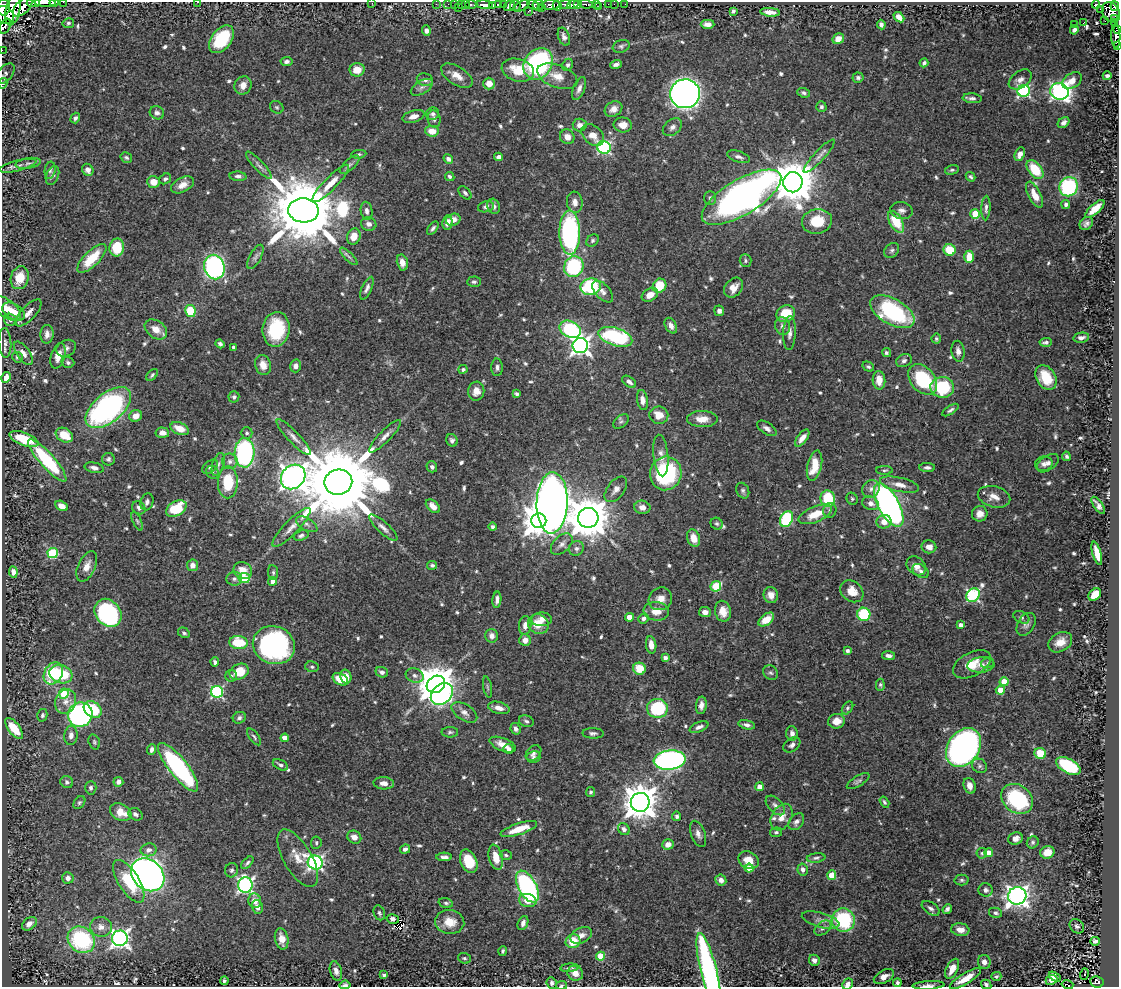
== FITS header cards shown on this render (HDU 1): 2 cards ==
NAXIS1  =                 1117
NAXIS2  =                  985

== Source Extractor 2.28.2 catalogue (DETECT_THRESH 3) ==
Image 1117 x 985 px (HDU 1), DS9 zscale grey, 1 PNG px = 1 image px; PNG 1121 x 989 px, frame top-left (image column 1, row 985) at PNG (2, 2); each listed source drawn as its Kron ellipse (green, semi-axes under 4 px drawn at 4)
Background 0.368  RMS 0.013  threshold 0.0383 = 3 sigma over >= 5 px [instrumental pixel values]
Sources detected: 686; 1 with non-positive FLUX_AUTO (blend fragments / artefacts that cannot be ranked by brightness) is neither listed nor drawn; of the other 685, the 500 brightest by FLUX_AUTO listed and drawn (185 fainter detections omitted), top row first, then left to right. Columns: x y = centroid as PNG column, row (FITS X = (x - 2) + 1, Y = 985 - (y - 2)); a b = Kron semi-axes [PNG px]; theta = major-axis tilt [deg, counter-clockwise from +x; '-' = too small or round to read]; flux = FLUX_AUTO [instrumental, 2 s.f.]
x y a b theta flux
63 2 2 2 - 13
197 2 2 2 - 3
33 3 7 3 1 180
45 3 11 3 -2 370
54 3 4 2 - 170
372 3 2 2 - 32
436 4 2 2 - 9.6
448 4 2 2 - 7.5
454 4 2 2 - 9.4
461 4 2 2 - 11
465 4 3 2 - 12
471 4 6 3 1 27
498 4 3 3 - 90
565 4 6 3 0 160
578 4 4 3 - 220
586 4 7 3 -4 100
596 4 2 2 - 9.6
608 4 2 2 - 5.8
614 4 2 2 - 8.3
625 4 2 2 - 4.3
484 5 8 4 -4 610
493 5 4 3 - 99
504 5 4 2 - 38
533 5 7 4 -26 200
538 5 6 5 - 80
551 5 9 5 -1 750
573 5 6 4 16 400
1096 5 4 3 - 20
509 6 6 4 34 140
515 6 5 5 - 150
522 6 9 4 35 380
557 6 5 2 - 110
599 6 2 2 - 7.3
1115 6 5 3 - 99
23 7 12 6 45 640
3 8 8 6 73 730
459 8 2 2 - 1.9
542 8 3 2 - 100
1100 9 2 2 - 5.9
13 10 15 7 77 1300
528 11 3 2 - 11
733 11 4 3 - 2
770 12 10 4 -4 6.4
1111 12 11 8 -58 310
5 15 10 8 -41 940
899 17 6 4 -43 6
1115 19 3 3 - 17
1105 21 2 2 - 4.3
68 23 5 5 - 1.6
1083 23 4 2 - 8.7
1115 23 3 3 - 24
708 24 7 4 -1 5.1
881 24 5 4 - 2.3
1075 24 2 2 - 2.9
5 26 8 5 65 140
1118 29 4 2 - 65
1074 30 5 4 - 3.2
426 31 5 4 - 3.4
1116 36 12 4 -88 190
564 37 9 5 -69 3.1
221 39 16 10 52 43
838 39 6 5 - 5.8
621 46 8 6 19 2.2
1118 46 3 2 - 10
2 50 2 2 - 4.1
286 62 6 4 3 2.6
924 63 4 4 - 2
538 64 17 13 53 150
616 64 6 4 18 2.7
568 65 6 5 - 2.3
357 70 7 6 - 12
518 70 16 11 -16 21
5 74 12 7 50 2.6
457 76 18 9 -32 8.7
557 76 21 11 -20 12
1107 76 4 4 - 2.4
858 78 5 5 - 2
1020 79 13 8 35 4.8
425 80 8 6 -9 3
1072 81 11 7 33 8.8
3 83 5 4 - 1.9
489 84 6 6 - 7.9
243 85 9 8 - 6.5
422 87 12 6 31 3.8
579 89 12 6 69 4.1
1024 91 6 6 - 130
1059 91 9 8 - 280
804 93 6 4 -21 2
685 94 15 14 - 510
972 98 9 5 -5 2.8
277 107 7 6 - 1.7
821 107 5 5 - 1.9
613 109 9 7 29 5.4
157 113 7 6 - 3.1
433 114 6 6 - 2.5
414 116 11 6 17 6
75 118 5 4 - 2.2
434 119 9 6 -82 2.9
1064 123 6 4 40 3.5
580 125 7 6 - 5.1
623 125 9 7 -4 8.1
672 127 11 7 40 3.9
432 131 7 5 -6 11
593 135 13 9 -44 9
567 137 8 7 - 5.9
604 147 7 6 - 160
359 154 8 4 5 1.6
1020 154 7 5 64 5.4
819 156 22 5 47 4.7
498 157 4 4 - 3.2
739 157 12 5 -19 3.5
126 158 6 5 - 1.8
448 159 5 4 - 2.9
28 163 12 5 9 3
259 165 18 5 -47 3.5
350 165 12 5 43 2.8
18 166 19 5 14 4.5
1035 169 11 6 -52 31
50 170 9 5 81 2.1
88 170 6 5 - 3.7
952 170 7 4 14 1.7
52 175 10 6 67 2.8
238 176 8 4 -4 2.5
450 176 5 4 - 2
970 177 5 4 - 1.6
165 179 6 5 - 2.4
153 182 6 6 - 9.4
793 182 10 9 - 3100
331 183 25 6 46 13
182 185 12 7 27 6.9
1069 187 10 9 - 87
465 193 8 5 -46 2.2
1034 195 14 6 -63 11
741 197 45 17 31 550
710 198 7 5 90 2
575 202 10 8 -84 6
1066 204 4 4 - 2.2
493 206 8 6 -65 4.3
486 207 8 5 14 2.8
986 208 12 4 87 2.7
1095 209 12 5 42 12
303 210 15 12 -3 10000
901 210 11 8 -10 4.3
367 211 9 6 -81 3.8
975 214 4 4 - 30
453 220 7 6 - 6.5
817 221 15 12 11 25
447 222 7 5 81 6
896 222 12 6 -60 27
1086 223 7 6 - 3.1
369 224 7 6 - 3.7
433 228 8 4 53 2.4
570 233 22 10 -89 160
354 237 8 6 72 11
593 240 7 5 47 1.8
117 248 9 7 80 28
892 250 8 6 45 2.4
950 250 6 5 - 25
349 256 11 4 -44 2.5
255 257 13 5 61 3
969 257 6 5 - 18
92 258 19 7 45 29
745 261 6 6 - 1.8
402 262 8 5 -77 6.6
214 267 12 10 -77 190
574 267 10 9 - 82
20 278 11 9 73 19
474 282 7 5 3 1.8
659 286 7 6 - 23
591 287 10 8 11 80
367 288 12 5 66 3.6
733 288 11 8 49 7.6
603 292 13 7 -47 4.6
650 295 9 6 29 8.3
7 308 16 8 -38 12
190 311 6 5 - 34
719 311 5 5 - 3
14 312 12 7 -31 10
892 312 24 13 -30 95
28 313 17 7 46 7.4
786 314 9 8 - 24
10 320 6 6 - 3.6
671 326 8 5 -61 4.8
782 326 9 7 -72 3.4
156 329 12 8 -35 9.8
276 329 17 13 82 49
570 329 11 8 -25 82
789 333 17 6 87 4.8
47 334 9 6 87 5.1
615 337 17 9 -18 95
1081 338 8 5 10 3.3
936 339 5 4 - 1.6
1046 342 6 3 3 2.4
5 343 15 6 -87 4.5
220 344 5 4 - 2
580 346 8 7 - 400
234 347 4 3 - 3
66 348 10 8 26 3.9
958 351 10 6 -82 4.5
23 353 13 6 -55 4.9
886 353 5 4 - 1.8
58 356 13 7 73 9.9
17 357 5 5 - 1.8
904 361 8 6 24 3
68 362 6 5 - 2.2
263 365 10 7 -74 9.4
296 366 6 5 - 3.6
497 367 9 5 -89 2.9
868 367 6 4 -31 1.7
463 369 4 4 - 1.7
152 375 7 4 46 1.6
6 377 5 4 - 8.9
1046 378 13 9 -57 24
923 379 17 12 -49 57
879 380 9 6 -87 11
629 382 8 5 -36 3.6
942 387 12 10 -3 50
476 391 9 8 - 7.2
516 394 4 3 - 1.7
234 397 5 5 - 2
642 400 10 5 -80 5.4
108 408 27 14 40 200
950 410 9 4 32 2.5
659 415 9 8 - 12
136 416 6 5 - 6.7
702 419 15 8 0 10
621 422 9 6 38 2
767 428 11 5 -34 3.3
180 429 9 6 -23 12
162 433 7 5 -5 5.9
247 433 6 5 - 2.1
64 435 9 6 -30 20
385 436 22 5 46 6.2
294 437 24 6 -46 6.3
802 438 10 5 53 6.3
24 439 15 6 -21 31
452 440 6 5 - 2.4
244 453 14 10 88 150
661 455 21 7 -84 6.6
1066 456 4 3 - 2
108 459 6 6 - 2
47 460 27 7 -48 76
230 461 8 7 - 3.6
1048 463 12 7 34 3.9
218 464 12 5 72 3.5
1044 464 9 7 13 3.2
815 466 15 7 77 19
210 467 9 5 40 2.6
432 467 6 5 - 2.5
927 467 8 4 -3 2.5
94 468 10 5 -13 3.6
884 470 8 4 0 1.6
212 472 7 6 - 2.4
666 473 17 15 76 83
293 477 13 11 46 1000
228 482 16 10 89 33
338 482 14 12 12 16000
900 485 20 7 -13 7.9
616 489 15 8 52 5.5
871 489 9 8 - 4.2
743 491 8 6 -65 2.2
994 497 16 10 -14 8.4
828 499 8 7 - 42
852 499 6 5 - 1.7
147 502 8 6 71 3.5
552 503 30 15 88 1300
871 503 8 6 -21 4.7
889 505 24 10 -62 320
1098 505 10 4 -55 3.5
62 506 6 5 - 5.9
433 506 8 5 -43 6.6
642 507 8 6 -11 5.5
139 508 7 6 - 3.1
176 509 11 7 31 35
830 510 7 6 - 2.5
815 514 18 8 22 18
980 514 8 7 - 5.9
588 518 10 10 - 3000
786 519 8 6 64 77
137 521 10 4 -66 1.7
539 521 7 7 - 1200
884 522 7 6 - 7.7
307 524 11 6 -30 3.4
717 524 6 5 - 1.7
291 527 26 7 46 8.8
492 527 4 4 - 1.9
383 528 18 6 -42 5
301 535 8 5 19 2.6
693 538 9 6 -72 10
562 544 13 8 44 5
929 547 7 6 - 5.9
576 548 7 7 - 3
53 553 5 5 - 61
1097 553 12 4 -74 11
192 565 6 5 - 5.8
432 565 5 4 - 2.1
87 566 16 8 65 8
916 566 11 8 -42 7.2
243 570 9 8 - 12
921 571 9 6 -34 2.7
13 572 6 4 -84 3.5
273 573 7 5 -84 1.9
244 578 5 5 - 37
234 579 8 6 5 2.7
273 581 4 4 - 5.4
716 586 6 5 - 39
852 591 12 10 -40 12
1095 594 7 5 43 17
771 595 8 7 - 6.9
973 595 7 6 - 120
660 599 12 11 - 8.7
497 600 8 4 85 3.7
656 611 13 9 -6 12
723 611 10 8 -78 9.6
705 612 6 5 - 3.9
108 613 15 12 -51 150
864 614 6 6 - 51
629 617 4 4 - 10
1021 617 8 5 -26 1.8
644 618 5 4 - 3
542 619 10 7 1 7.4
766 619 9 5 36 13
538 624 11 9 -34 14
1026 624 12 8 59 4
525 625 9 6 83 5.5
961 625 4 4 - 5.2
184 633 6 4 -28 1.9
492 636 7 6 - 5.2
525 640 6 5 - 6.2
239 642 9 6 -6 36
1060 642 13 9 29 9.8
274 645 21 19 -21 190
651 645 8 5 -81 7.4
847 651 4 3 - 2.5
888 656 7 4 -7 3.5
665 658 4 4 - 3.6
215 662 4 3 - 2.2
987 663 6 5 - 1.8
972 664 20 12 27 16
981 665 13 7 5 5.3
312 667 7 5 -12 1.8
639 669 6 6 - 19
239 672 10 7 27 19
382 672 6 5 - 3.2
53 673 11 9 60 51
771 673 8 6 -38 2.4
61 674 12 9 -18 35
415 675 9 7 -22 3.4
231 676 6 6 - 1.7
346 677 7 5 -76 9.5
340 679 8 5 -28 19
1004 682 4 4 - 16
436 684 9 8 - 2200
880 685 6 4 -89 1.6
487 687 11 4 -79 1.8
1000 690 4 4 - 14
217 692 6 6 - 120
64 694 5 5 - 37
442 694 12 9 45 180
66 702 12 10 65 7.4
701 705 9 5 83 5
499 708 11 6 -14 5.7
657 708 10 9 - 82
847 708 7 5 54 1.5
93 709 10 7 -41 33
464 712 14 8 -32 5.3
42 715 6 5 - 1.7
80 715 12 12 - 190
239 718 7 5 26 2.6
526 721 7 5 -19 2.2
837 721 8 7 - 8.4
747 725 8 4 -12 2.8
699 727 10 5 22 4
14 728 12 6 -53 21
516 729 6 4 -62 3.3
450 732 8 5 0 2
593 733 10 5 -1 2.3
792 733 7 5 -86 4.1
71 735 9 6 84 4.8
254 737 10 4 -52 2
285 738 4 4 - 9.7
94 742 8 5 -72 1.6
503 745 14 6 -21 9.6
792 745 9 6 36 3.3
963 747 21 15 56 380
152 749 5 4 - 2.9
508 749 5 5 - 3
533 753 9 6 44 2.9
1040 753 6 5 - 22
533 757 7 6 - 2.1
670 760 16 9 7 280
280 765 8 5 -26 2.7
979 766 8 6 -36 2.2
1068 766 13 7 -29 67
178 767 30 9 -51 110
858 781 13 5 31 2.3
67 782 6 6 - 2.4
118 782 5 5 - 3.9
384 783 10 6 -3 5.6
970 786 8 6 -71 6
759 787 4 4 - 8
91 788 7 5 88 2.1
591 792 5 4 - 1.7
1017 799 17 13 -38 81
640 802 9 9 - 1800
884 802 6 4 -58 1.6
79 803 7 5 51 1.6
775 805 12 6 -46 3.7
121 812 11 8 -28 13
135 814 7 5 -32 2.6
677 816 4 4 - 2.3
782 817 14 9 61 8.5
796 822 9 6 51 3.3
519 829 19 5 18 18
624 829 6 5 - 2.9
776 832 6 5 - 1.6
698 834 14 7 -70 5.1
354 837 7 6 - 5.6
1015 838 7 6 - 4.8
1033 842 6 5 - 1.7
316 843 6 5 - 1.9
668 844 6 5 - 7.3
405 849 5 4 - 2.5
149 850 8 6 11 4.3
1047 852 7 6 - 8.7
982 853 5 5 - 1.6
989 853 4 4 - 8.4
506 855 6 4 -19 1.6
444 857 8 4 -1 3.3
496 857 13 7 -76 13
298 858 32 14 -60 17
816 858 9 4 6 2.1
749 860 11 8 -30 11
469 861 12 8 -66 24
247 863 8 4 46 1.9
315 863 7 7 - 220
749 868 4 4 - 10
803 869 6 5 - 3.6
232 870 7 6 - 2.3
148 875 18 14 -44 570
832 875 4 4 - 23
68 878 6 5 - 4
721 880 6 5 - 4.7
962 880 7 5 -2 1.8
129 881 24 10 -58 34
245 885 7 7 - 230
527 887 17 9 -61 160
986 890 7 6 - 3.1
1017 896 9 8 - 460
528 900 9 6 -13 9.1
255 901 7 6 - 6.8
446 903 7 4 -15 1.7
257 907 7 5 -74 4.2
931 908 10 6 -34 3.2
947 909 5 4 - 2.1
379 913 7 5 -70 2
995 913 6 5 - 2.3
393 919 6 4 -15 3.2
821 920 19 7 -15 5.8
843 920 12 11 - 75
450 922 14 12 -5 15
523 923 7 5 68 3.9
29 924 8 5 39 4.8
1077 926 8 6 -42 2.9
101 927 11 10 - 6.6
823 928 9 6 37 3.2
960 930 9 6 -7 6.2
581 935 11 7 26 5.4
120 938 8 7 - 360
282 939 11 6 -78 8.9
81 940 14 12 -38 90
573 941 7 7 - 19
1095 941 4 4 - 2.5
503 951 5 4 - 1.6
600 956 4 4 - 25
464 958 6 5 - 1.8
814 960 6 5 - 3.6
984 962 7 6 - 5.1
569 968 9 3 5 2.1
952 969 11 5 64 10
336 971 10 6 -75 4.9
709 971 39 8 -76 220
575 973 8 7 - 6.9
1084 974 6 2 74 1.8
384 975 4 3 - 2.1
996 976 5 4 - 1.6
884 977 11 6 27 5.2
1055 977 7 3 -29 3.6
965 978 18 5 31 13
1052 980 6 4 24 6.1
224 981 4 3 - 1.8
1097 982 7 5 -8 88
552 983 6 5 - 2.2
897 983 4 3 - 2.1
848 984 6 5 - 4
986 984 5 4 - 2.5
345 985 5 4 - 1.9
561 985 5 4 - 1.6
928 985 16 4 3 3.7
1067 985 6 3 -14 30
At the frame edge (FLAGS 8, measured only in part): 22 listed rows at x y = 63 2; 197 2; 33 3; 45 3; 54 3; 372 3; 3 8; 5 15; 5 26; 1118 29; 1116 36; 1118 46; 2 50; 5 74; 3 83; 709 971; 848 984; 986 984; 345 985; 561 985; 928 985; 1067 985
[185 fainter detections neither listed nor drawn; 1 non-positive-flux detection neither listed nor drawn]